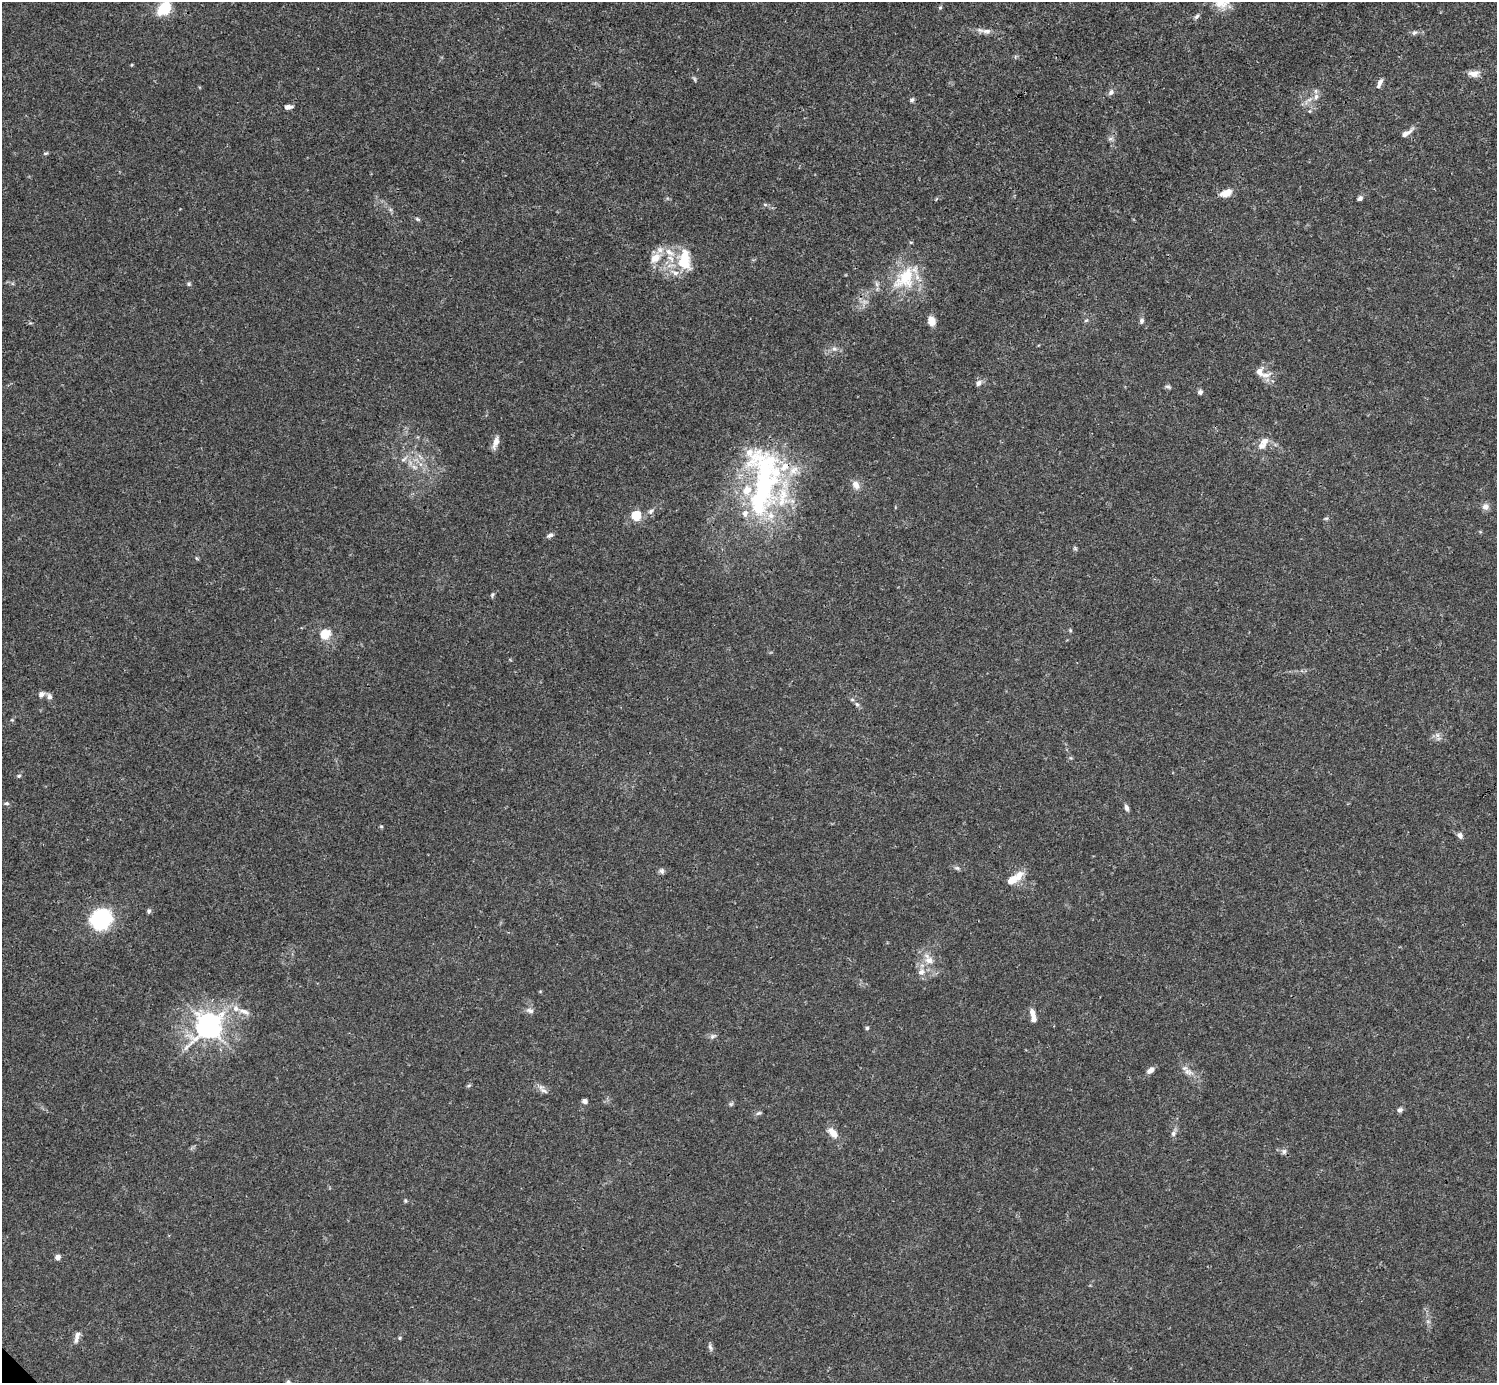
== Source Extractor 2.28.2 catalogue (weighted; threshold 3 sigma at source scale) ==
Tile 10 of 4 x 4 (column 2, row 3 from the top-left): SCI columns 1495-2989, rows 1539-2919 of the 5982 x 5981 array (HDU 1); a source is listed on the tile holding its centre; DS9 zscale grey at full resolution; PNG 1499 x 1385 px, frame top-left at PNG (2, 2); no overlay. Shown black and unused: <1% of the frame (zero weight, under 3 of 4 exposures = <1% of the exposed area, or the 3 px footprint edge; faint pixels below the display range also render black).
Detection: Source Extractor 2.28.2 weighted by HDU 2 'WHT'; one run over the whole footprint, this tile lists its part. Background 0.0165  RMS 0.0022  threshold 0.00978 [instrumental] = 3 sigma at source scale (4.5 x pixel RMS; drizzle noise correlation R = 1.50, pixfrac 1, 0.05/0.05 arcsec/px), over >= 5 px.
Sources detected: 103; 1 too faint to see at this stretch — not listed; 13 inside a brighter listed object's ellipse — not listed separately; the other 89 listed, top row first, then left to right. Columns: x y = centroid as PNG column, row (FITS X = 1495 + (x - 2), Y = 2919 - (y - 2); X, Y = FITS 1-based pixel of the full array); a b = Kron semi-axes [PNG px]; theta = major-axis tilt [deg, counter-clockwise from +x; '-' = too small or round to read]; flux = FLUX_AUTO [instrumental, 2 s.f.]
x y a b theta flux
940 7 5 4 - 0.32
165 8 12 8 54 10
1197 16 8 5 40 0.5
986 31 14 7 -6 1.3
1414 33 8 6 33 0.52
1015 57 6 4 72 0.29
1474 74 13 8 3 1.7
1380 82 10 6 59 0.97
1111 92 8 7 - 0.75
1316 96 9 6 74 0.95
912 100 6 5 - 0.42
1309 100 7 4 19 0.57
288 107 9 5 5 0.92
1406 133 17 6 33 1.3
1110 139 9 5 7 0.57
45 153 7 3 9 0.29
1226 193 15 9 22 2.1
1360 198 6 5 - 0.65
765 204 6 4 -2 0.32
417 219 7 4 -27 0.34
911 242 5 3 - 0.19
655 258 17 11 42 2.8
684 260 27 16 -89 6.9
905 278 38 25 48 11
189 284 6 5 - 0.35
1086 320 6 3 19 0.28
1142 320 8 6 88 0.61
932 321 10 7 -78 2.2
834 349 7 6 - 0.65
1259 371 10 9 - 1.5
978 383 9 7 57 0.81
1168 387 9 4 -12 0.41
1200 392 6 5 - 0.63
1264 441 13 10 56 2
496 442 16 6 74 1.5
420 457 11 3 -50 0.64
404 459 13 5 43 0.96
414 467 8 5 -45 0.73
763 481 99 39 88 52
856 485 11 9 -59 1.5
1485 507 9 9 - 1.1
650 511 8 5 41 0.63
636 515 5 5 - 15
1326 518 6 3 18 0.3
550 535 8 6 21 0.62
1075 548 5 5 - 0.33
197 558 6 4 -46 0.27
492 595 7 4 80 0.35
1070 630 5 4 - 0.26
325 634 17 14 32 3.2
41 694 8 7 - 0.88
49 696 9 7 -58 0.76
857 704 6 5 - 0.5
1437 735 8 6 -47 0.78
19 776 6 4 22 0.33
6 803 7 5 0 0.42
1126 808 8 5 -69 0.68
381 826 5 4 - 0.25
1460 835 8 6 -57 0.8
957 868 8 5 -15 0.53
662 871 7 7 - 0.56
1019 875 15 10 57 2.6
149 911 6 5 - 0.46
101 919 21 19 41 18
929 959 18 10 -54 2.8
921 972 9 8 - 1.4
236 1008 10 9 - 1.5
530 1011 10 7 -19 0.83
1032 1013 10 6 -71 1.3
208 1026 9 8 - 240
867 1028 4 4 - 0.44
713 1036 10 6 26 0.64
1150 1070 9 6 39 1.2
1188 1072 14 8 -16 1.5
469 1085 6 4 19 0.31
543 1089 18 6 -46 1.1
585 1101 6 5 - 0.72
731 1104 6 5 - 0.37
1400 1110 7 6 - 0.58
758 1113 8 5 26 0.45
833 1133 13 8 -46 2.2
1173 1134 8 6 61 0.64
1284 1152 7 5 69 0.55
405 1201 6 3 -90 0.26
58 1257 6 5 - 1
77 1337 17 6 74 1.2
399 1338 5 5 - 0.26
710 1347 9 6 -61 0.6
288 1382 7 5 -61 0.45
Isophote crosses this tile's border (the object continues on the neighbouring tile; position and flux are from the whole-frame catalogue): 2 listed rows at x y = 165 8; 288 1382